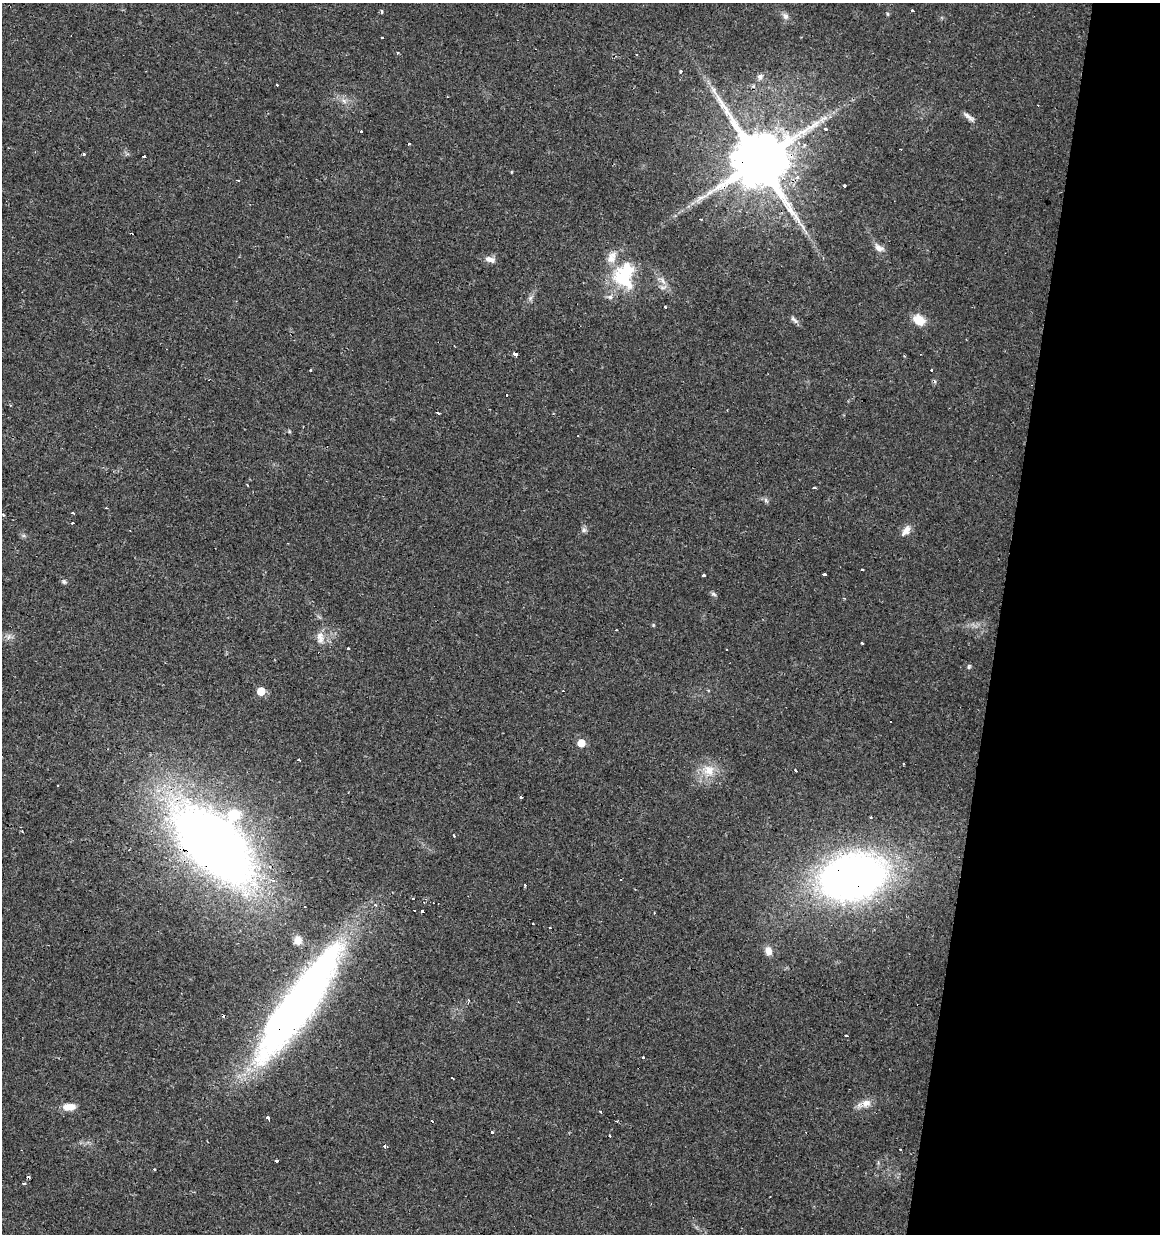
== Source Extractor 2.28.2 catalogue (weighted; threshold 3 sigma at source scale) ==
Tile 8 of 4 x 4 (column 4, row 2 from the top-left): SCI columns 3763-4920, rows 2467-3698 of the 5145 x 4941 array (HDU 1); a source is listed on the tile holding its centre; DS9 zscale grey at full resolution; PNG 1162 x 1236 px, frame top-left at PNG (2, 3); no overlay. Shown black and unused: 14% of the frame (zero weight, under 2 of 3 exposures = <1% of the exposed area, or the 3 px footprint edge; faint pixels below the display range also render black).
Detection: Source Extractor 2.28.2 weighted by HDU 2 'WHT'; one run over the whole footprint, this tile lists its part. Background 0.0131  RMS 0.003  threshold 0.0136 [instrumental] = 3 sigma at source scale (4.5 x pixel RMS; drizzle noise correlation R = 1.50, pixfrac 1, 0.0396/0.0396 arcsec/px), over >= 5 px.
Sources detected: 111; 25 cosmic-ray / hot-pixel residue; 1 long thin detection or spike segment (spike, bleed or trail) — not listed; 2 inside a brighter listed object's ellipse — not listed separately; the other 83 listed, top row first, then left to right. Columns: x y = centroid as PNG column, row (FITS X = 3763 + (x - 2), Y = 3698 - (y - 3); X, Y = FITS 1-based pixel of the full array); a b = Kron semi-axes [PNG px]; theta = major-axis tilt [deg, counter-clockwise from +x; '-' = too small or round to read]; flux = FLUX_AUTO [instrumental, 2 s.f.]
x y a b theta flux
912 10 3 3 - 2.2
381 12 6 3 -82 0.37
888 14 6 4 -89 0.37
785 16 9 8 - 1.2
636 54 3 2 - 0.32
681 71 4 4 - 0.35
760 77 10 7 58 1.2
753 86 5 4 - 0.68
344 101 10 6 -41 1.4
967 116 16 5 -33 1.4
823 119 16 6 30 2.4
825 129 3 3 - 4.7
361 131 3 3 - 1.3
408 144 3 3 - 0.89
83 154 3 3 - 3.1
144 156 3 3 - 1.9
759 160 16 15 - 2600
797 177 6 5 - 0.91
238 180 3 3 - 0.55
844 186 3 3 - 2.1
802 226 17 3 -52 1.5
879 248 14 8 -31 1.9
490 259 15 7 -16 1.8
624 279 35 21 -46 17
662 281 13 5 -55 1.8
610 297 8 7 - 1.1
530 298 7 6 - 0.85
665 307 3 2 - 2.6
794 320 14 5 -45 1
919 320 12 9 -34 6
515 354 4 3 - 5.4
310 370 3 3 - 0.83
931 370 3 3 - 4.1
438 413 4 2 - 0.41
814 487 4 3 - 1.4
766 501 9 5 -63 0.65
3 515 4 2 - 0.32
73 523 3 2 - 0.42
584 530 8 7 - 0.83
906 531 16 8 53 2.2
824 574 4 3 - 2.5
704 575 3 3 - 0.56
64 582 6 4 -72 0.52
713 594 8 4 -34 0.61
844 598 3 2 - 0.57
9 637 9 4 81 0.86
320 638 18 9 -81 2.8
862 643 4 3 - 1.2
348 649 3 3 - 0.9
726 650 2 2 - 0.27
969 666 7 4 64 0.44
261 691 6 5 - 5.6
581 743 6 5 - 5
299 760 3 3 - 0.99
903 764 3 3 - 1
708 770 17 15 -12 5.5
795 770 4 3 - 0.74
57 785 3 2 - 0.49
521 797 3 3 - 2.7
234 814 14 12 32 9.9
454 836 3 2 - 0.55
214 845 66 33 -44 370
852 877 51 35 14 200
273 880 6 4 -25 1
525 885 3 3 - 1.9
413 898 3 2 - 0.46
414 910 3 2 - 0.38
422 912 3 3 - 12
550 928 3 2 - 0.27
298 940 10 8 -83 2.2
768 951 11 8 -67 2.5
300 1003 114 25 55 210
846 1036 4 3 - 1.5
642 1057 3 3 - 0.85
452 1078 3 3 - 3.4
866 1103 13 11 20 2.7
69 1107 14 8 3 3.8
268 1118 4 3 - 5
492 1133 3 3 - 1.3
385 1146 3 3 - 1.9
900 1149 3 3 - 1.1
276 1161 3 3 - 2.6
24 1184 3 3 - 0.94
Overlapping masked pixels (flux is a lower limit): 4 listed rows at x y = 759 160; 214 845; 852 877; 300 1003
Unlisted compact peaks at least as high as the median listed source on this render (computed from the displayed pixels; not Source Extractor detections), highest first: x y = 653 625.